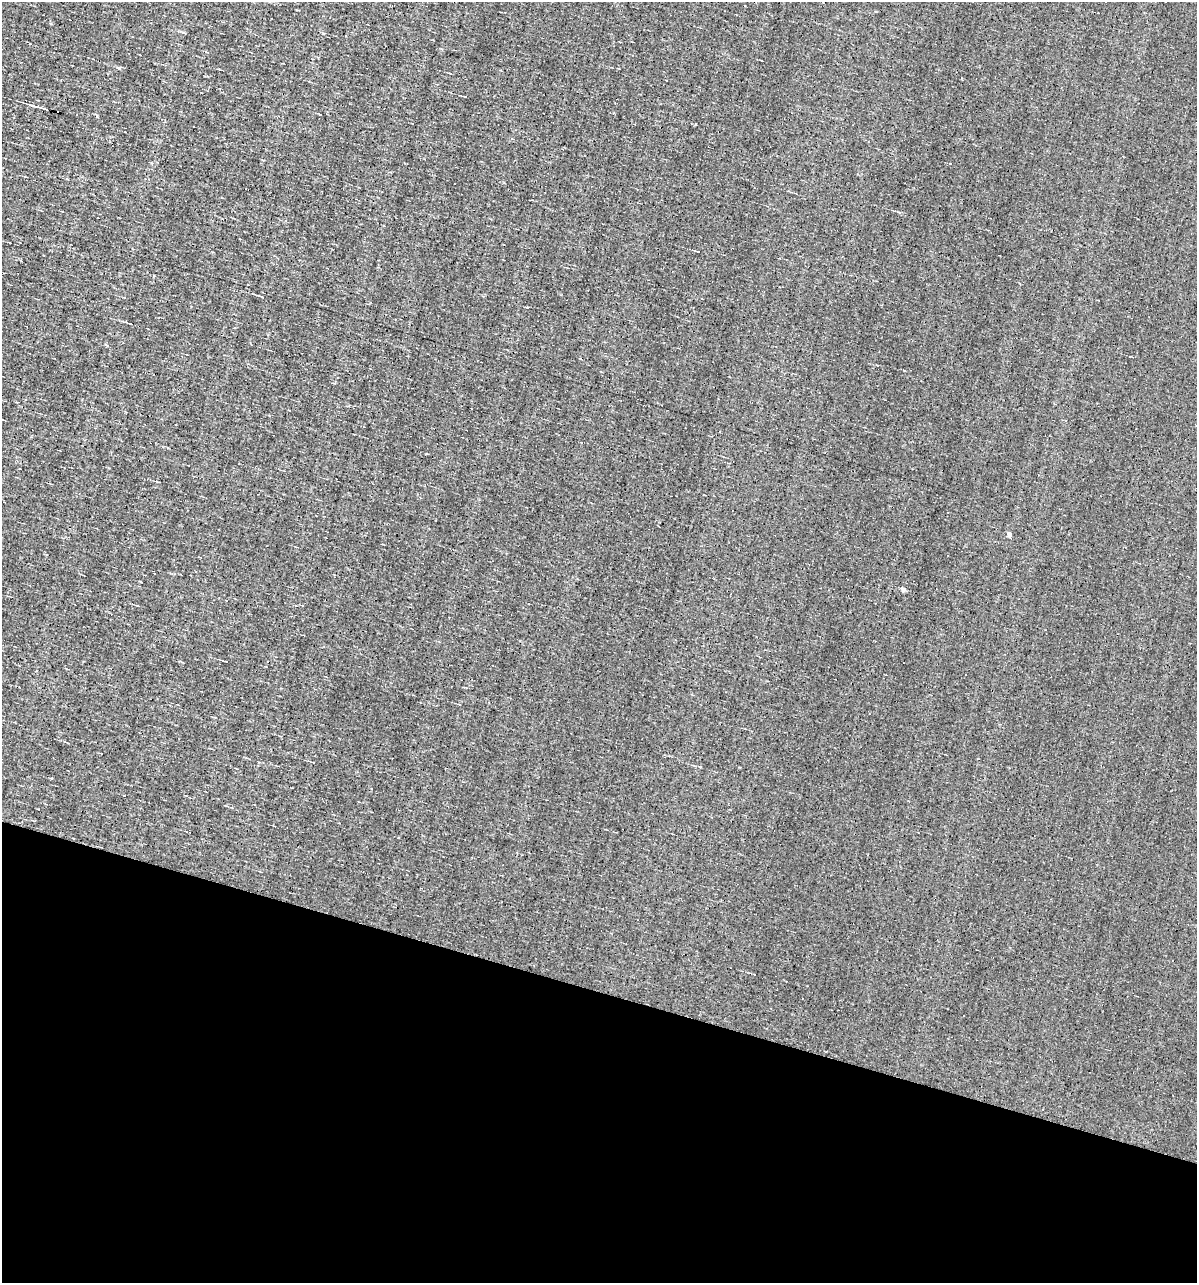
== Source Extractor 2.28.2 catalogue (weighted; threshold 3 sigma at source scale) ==
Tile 15 of 4 x 4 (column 3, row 4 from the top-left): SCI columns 2503-3697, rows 1-1281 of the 5129 x 5124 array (HDU 1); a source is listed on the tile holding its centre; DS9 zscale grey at full resolution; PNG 1199 x 1285 px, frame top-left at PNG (2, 2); no overlay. Shown black and unused: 23% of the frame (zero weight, under 3 of 4 exposures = <1% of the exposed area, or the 3 px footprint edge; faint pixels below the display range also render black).
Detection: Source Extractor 2.28.2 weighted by HDU 2 'WHT'; one run over the whole footprint, this tile lists its part. Background -0.00277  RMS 0.056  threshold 0.251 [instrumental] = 3 sigma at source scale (4.5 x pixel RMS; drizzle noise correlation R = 1.50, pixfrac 1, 0.05/0.05 arcsec/px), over >= 5 px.
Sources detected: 7; all 7 listed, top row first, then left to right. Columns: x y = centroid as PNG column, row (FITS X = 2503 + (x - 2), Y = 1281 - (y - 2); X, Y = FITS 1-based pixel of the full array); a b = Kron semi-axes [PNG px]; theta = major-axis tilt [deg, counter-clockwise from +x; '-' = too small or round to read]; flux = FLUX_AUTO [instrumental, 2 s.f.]
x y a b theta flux
465 97 4 2 - 3.5
40 108 18 2 -15 27
97 116 4 3 - 7.8
130 324 6 2 -13 5.8
1010 534 5 4 - 26
903 589 4 4 - 25
51 778 3 2 - 5.2